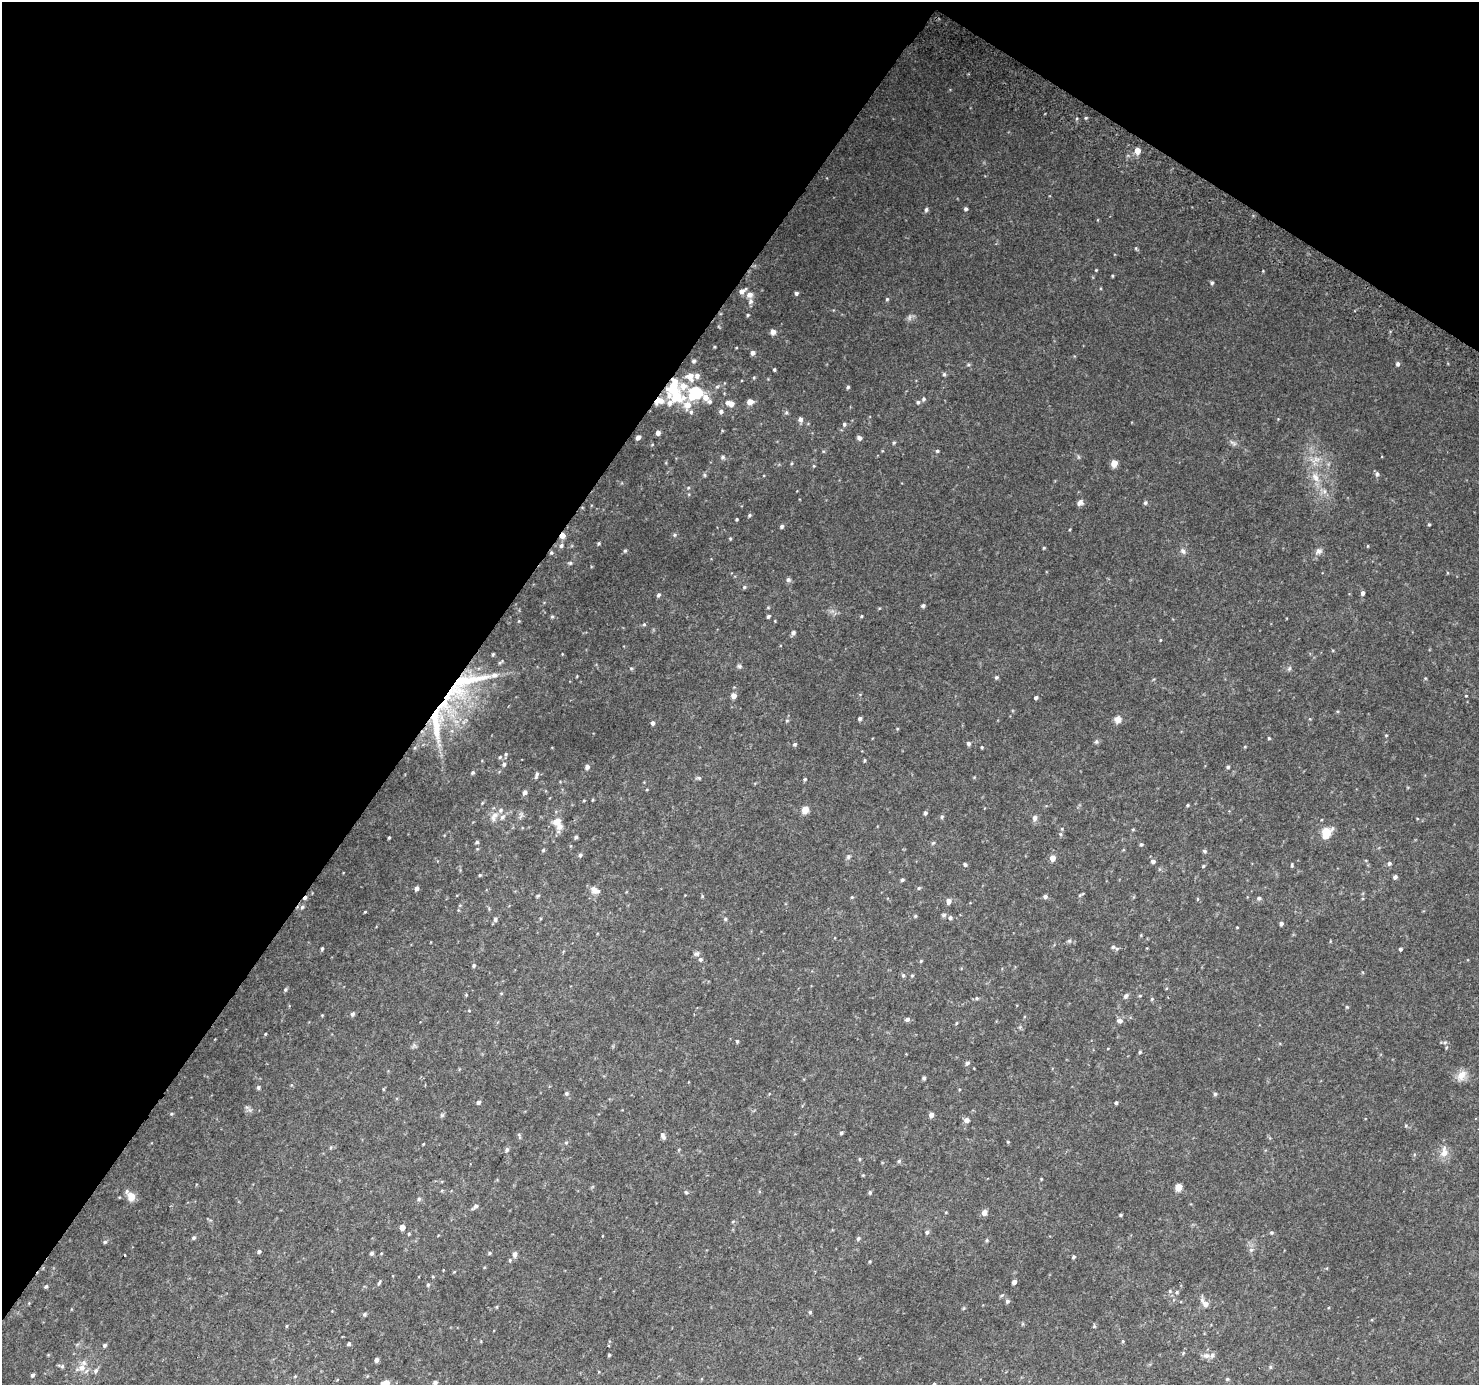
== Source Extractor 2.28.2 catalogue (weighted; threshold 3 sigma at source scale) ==
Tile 2 of 4 x 4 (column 2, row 1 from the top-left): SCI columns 1508-2984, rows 4438-5820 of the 5961 x 6042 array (HDU 1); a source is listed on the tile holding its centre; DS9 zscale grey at full resolution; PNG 1481 x 1387 px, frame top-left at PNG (2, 2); no overlay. Shown black and unused: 35% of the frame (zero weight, under 2 of 3 exposures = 2% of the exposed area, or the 3 px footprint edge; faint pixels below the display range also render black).
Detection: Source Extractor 2.28.2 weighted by HDU 2 'WHT'; one run over the whole footprint, this tile lists its part. Background 0.0747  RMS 0.013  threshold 0.0567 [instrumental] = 3 sigma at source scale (4.5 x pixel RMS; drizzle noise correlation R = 1.50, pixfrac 1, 0.0396/0.0396 arcsec/px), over >= 5 px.
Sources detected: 293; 2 cosmic-ray / hot-pixel residue — not listed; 18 inside a brighter listed object's ellipse — not listed separately; the other 273 listed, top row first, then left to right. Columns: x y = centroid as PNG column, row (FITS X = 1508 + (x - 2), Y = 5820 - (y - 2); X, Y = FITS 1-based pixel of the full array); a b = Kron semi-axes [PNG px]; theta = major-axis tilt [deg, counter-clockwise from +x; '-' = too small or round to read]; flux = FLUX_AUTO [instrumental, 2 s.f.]
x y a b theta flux
1086 118 4 4 - 1.4
1137 151 6 5 - 12
926 209 6 4 86 2.4
966 209 4 4 - 2.7
1136 248 4 4 - 1.4
1096 270 3 3 - 1
1263 271 3 3 - 0.85
1112 276 4 3 - 1.2
1212 283 5 4 - 2.2
742 291 9 5 31 6.4
796 293 4 4 - 2.8
750 295 8 7 - 6.3
887 299 4 4 - 1.7
748 315 4 3 - 1.4
909 317 9 4 89 2.8
773 332 5 5 - 7.4
753 353 4 4 - 4.7
694 361 5 4 - 2.8
1398 364 5 4 - 3.4
968 365 6 4 18 1.6
774 370 3 3 - 1.6
944 374 5 5 - 1.9
690 376 8 7 - 13
754 377 5 3 - 1.1
848 387 5 4 - 2
696 393 9 7 47 85
676 394 22 12 -44 42
705 397 18 7 -45 13
923 399 6 5 - 2.5
661 401 11 9 20 9.9
750 402 5 5 - 11
918 402 5 5 - 2.3
731 404 6 5 - 8.2
721 411 5 5 - 3.4
691 412 6 5 - 2.5
786 412 6 4 1 1.9
800 419 6 5 - 4.3
844 424 5 5 - 2.7
658 433 4 4 - 5.4
638 437 4 4 - 5.6
859 438 5 4 - 4
894 443 5 4 - 1.7
1233 443 11 4 -40 3.4
652 445 4 3 - 0.93
937 451 4 4 - 1.7
723 457 6 6 - 2.6
1316 459 14 8 20 9.7
1114 463 5 4 - 19
814 466 4 4 - 1.1
1377 474 6 6 - 3.2
704 475 6 4 -89 1.7
1315 477 14 9 -57 12
688 488 5 3 - 1.3
1080 503 7 6 - 5.4
1145 503 6 5 - 2.2
749 515 5 4 - 1.8
737 519 3 3 - 1.2
1429 524 4 3 - 1.4
782 526 5 4 - 2.4
562 535 5 4 - 9.6
675 535 6 4 22 2
730 538 4 4 - 1.2
599 543 4 4 - 1.6
561 545 6 6 - 3.2
1368 546 4 2 - 0.95
1044 548 4 3 - 1.2
625 551 5 4 - 1.7
1183 551 9 6 -61 3.9
1319 551 9 7 31 4.7
551 553 5 4 - 2
570 563 6 5 - 1.8
788 579 6 6 - 2.9
744 587 5 4 - 2
1363 593 5 4 - 3.7
658 595 5 5 - 2.7
923 606 5 4 - 2.4
552 616 4 4 - 1.6
768 616 4 3 - 2
861 616 4 3 - 1.3
644 624 5 4 - 1.6
793 633 5 5 - 3.5
1160 640 4 3 - 1
739 666 7 5 -15 2.3
631 668 5 4 - 1.5
1289 668 7 4 70 2.2
996 677 5 5 - 2
466 681 72 30 31 140
734 696 5 5 - 9.2
1466 696 4 3 - 0.87
1036 698 4 4 - 2.9
860 719 4 4 - 2.7
1118 719 10 9 - 6.6
787 721 6 4 1 1.3
653 723 4 4 - 3.7
1386 735 5 3 - 1
1269 738 4 4 - 1.4
1096 742 7 5 -70 2.2
795 744 5 4 - 2.1
969 744 5 5 - 3
982 747 4 3 - 1.3
506 754 5 4 - 1.5
500 757 5 5 - 1.7
864 760 5 3 - 1.3
504 764 6 5 - 2.2
587 767 5 5 - 4.3
1228 767 4 4 - 2
473 773 5 4 - 1.8
536 775 9 3 72 2.5
699 778 6 5 - 1.8
805 779 4 4 - 1.3
525 792 5 4 - 4
584 800 5 3 - 0.98
593 800 5 3 - 1.1
482 803 5 3 - 1.2
1187 805 4 3 - 1.4
805 810 7 7 - 9.7
925 813 5 4 - 2.4
495 815 11 9 34 8.8
942 817 5 4 - 1.9
1035 818 7 6 - 5
556 821 10 7 26 9.9
1062 829 5 4 - 1.3
1133 829 5 3 - 1.2
1326 832 7 5 55 50
576 837 4 4 - 2.3
389 838 3 2 - 1.2
477 842 5 4 - 1.9
933 843 5 4 - 1.5
1141 844 5 4 - 1.5
543 850 5 4 - 1.7
1204 851 6 5 - 2.1
580 855 5 4 - 2.8
848 857 7 5 60 2.7
1053 858 5 5 - 11
1153 861 6 5 - 3
1389 863 5 5 - 3.1
965 864 5 5 - 2.1
1292 865 5 3 - 1.6
1203 866 4 3 - 1.4
480 875 4 4 - 1.4
1395 877 4 4 - 4.3
902 880 5 4 - 1.8
416 888 5 4 - 4.1
919 888 5 4 - 1.5
595 890 12 8 -25 7.9
1080 895 7 4 18 1.6
538 896 6 4 30 1.4
1045 896 5 5 - 3.4
852 897 4 4 - 1.3
1259 898 6 5 - 2.7
1197 899 5 3 - 1.1
949 901 5 5 - 6.6
302 907 6 5 - 2.6
365 912 5 3 - 1
943 915 7 5 16 2.1
915 916 4 4 - 1.5
950 918 5 5 - 2.9
495 919 7 5 89 2.6
725 919 5 5 - 2
1281 924 4 4 - 3.4
1237 927 4 2 - 0.88
1141 935 5 4 - 1.1
1069 941 6 4 43 2
1113 947 7 6 - 3.4
322 949 4 3 - 2
1400 949 4 3 - 2.4
696 954 8 6 11 3
700 959 6 6 - 2.8
921 961 5 4 - 1.3
474 965 5 5 - 1.9
903 975 6 4 -76 2.1
912 975 4 4 - 1.5
285 989 5 5 - 2
501 993 5 3 - 1
466 995 4 4 - 1.1
1126 996 7 6 - 3.5
977 998 6 4 -22 1.8
1152 999 5 4 - 1.6
1347 1007 5 4 - 1.5
469 1011 5 3 - 0.93
353 1014 5 4 - 3.1
907 1019 5 4 - 3.5
1120 1021 7 6 - 4.6
956 1023 5 3 - 1.2
265 1034 4 3 - 1.2
737 1041 4 4 - 1.7
1445 1042 6 5 - 2.3
1140 1052 4 4 - 1.7
967 1063 6 5 - 3.1
1461 1075 13 9 52 13
924 1078 4 4 - 2.4
258 1087 5 4 - 2.4
383 1089 5 3 - 1.1
566 1093 5 5 - 2.3
1215 1094 4 4 - 2.1
478 1102 4 4 - 3.4
1116 1103 4 4 - 2.3
171 1114 5 4 - 1.3
442 1115 6 5 - 1.9
931 1115 5 4 - 6.2
966 1120 6 6 - 4.6
1406 1126 5 4 - 1.6
841 1133 5 4 - 2
519 1136 10 3 -71 1.8
663 1136 8 5 -68 3.9
1008 1142 4 3 - 1.2
566 1143 6 4 0 1.5
423 1144 3 2 - 1
331 1147 5 3 - 1.3
507 1150 6 5 - 3.1
1444 1152 16 9 85 12
859 1159 5 3 - 1.3
899 1161 6 4 47 1.8
863 1175 4 3 - 1
1041 1179 3 3 - 1.1
1178 1187 5 5 - 23
686 1192 5 4 - 1.6
870 1192 5 5 - 2.1
131 1196 9 8 - 13
419 1199 6 5 - 2
475 1206 9 5 48 3.1
984 1212 5 5 - 7.7
1121 1215 4 3 - 1.6
733 1221 5 3 - 1.2
402 1227 4 4 - 8.3
927 1232 5 5 - 2.6
1271 1233 5 5 - 1.8
409 1234 4 3 - 1.4
194 1238 5 5 - 2
858 1239 6 5 - 2.3
987 1240 5 4 - 1.6
105 1242 5 4 - 1.9
1251 1250 6 5 - 2.8
259 1251 4 4 - 2.6
371 1253 4 4 - 2.7
489 1253 5 4 - 1.6
515 1254 7 5 84 4.7
124 1255 3 3 - 2
1073 1257 4 4 - 2
510 1260 5 4 - 1.5
454 1272 5 3 - 0.93
433 1277 5 3 - 1.1
1014 1282 4 4 - 5
379 1283 8 3 65 2
428 1285 5 4 - 1.7
46 1286 5 4 - 2.1
1170 1291 5 5 - 1.8
1177 1292 5 4 - 1.7
1002 1295 5 4 - 1.6
1007 1301 5 5 - 2.7
1206 1304 8 7 - 7.7
497 1307 5 3 - 1.1
810 1312 5 4 - 1.4
364 1314 5 5 - 2.2
287 1326 5 3 - 1.2
1094 1326 5 4 - 1.5
1123 1341 5 3 - 1.3
349 1344 5 4 - 1.9
104 1345 4 4 - 2.5
1183 1353 6 3 72 1.4
609 1355 3 3 - 1.5
1206 1356 10 7 -5 6.3
377 1360 4 4 - 4.7
62 1366 6 5 - 2
1270 1367 5 5 - 1.8
81 1368 16 9 19 12
96 1371 7 5 48 3.2
32 1375 5 4 - 2.5
295 1376 4 4 - 1.2
1227 1379 5 4 - 1.7
386 1383 7 5 6 14
435 1383 5 4 - 3.9
934 1384 4 3 - 1.6
Overlapping masked pixels (flux is a lower limit): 4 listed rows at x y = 661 401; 562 535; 551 553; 466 681
Isophote crosses this tile's border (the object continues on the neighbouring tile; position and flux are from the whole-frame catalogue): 3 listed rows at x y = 386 1383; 435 1383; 934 1384